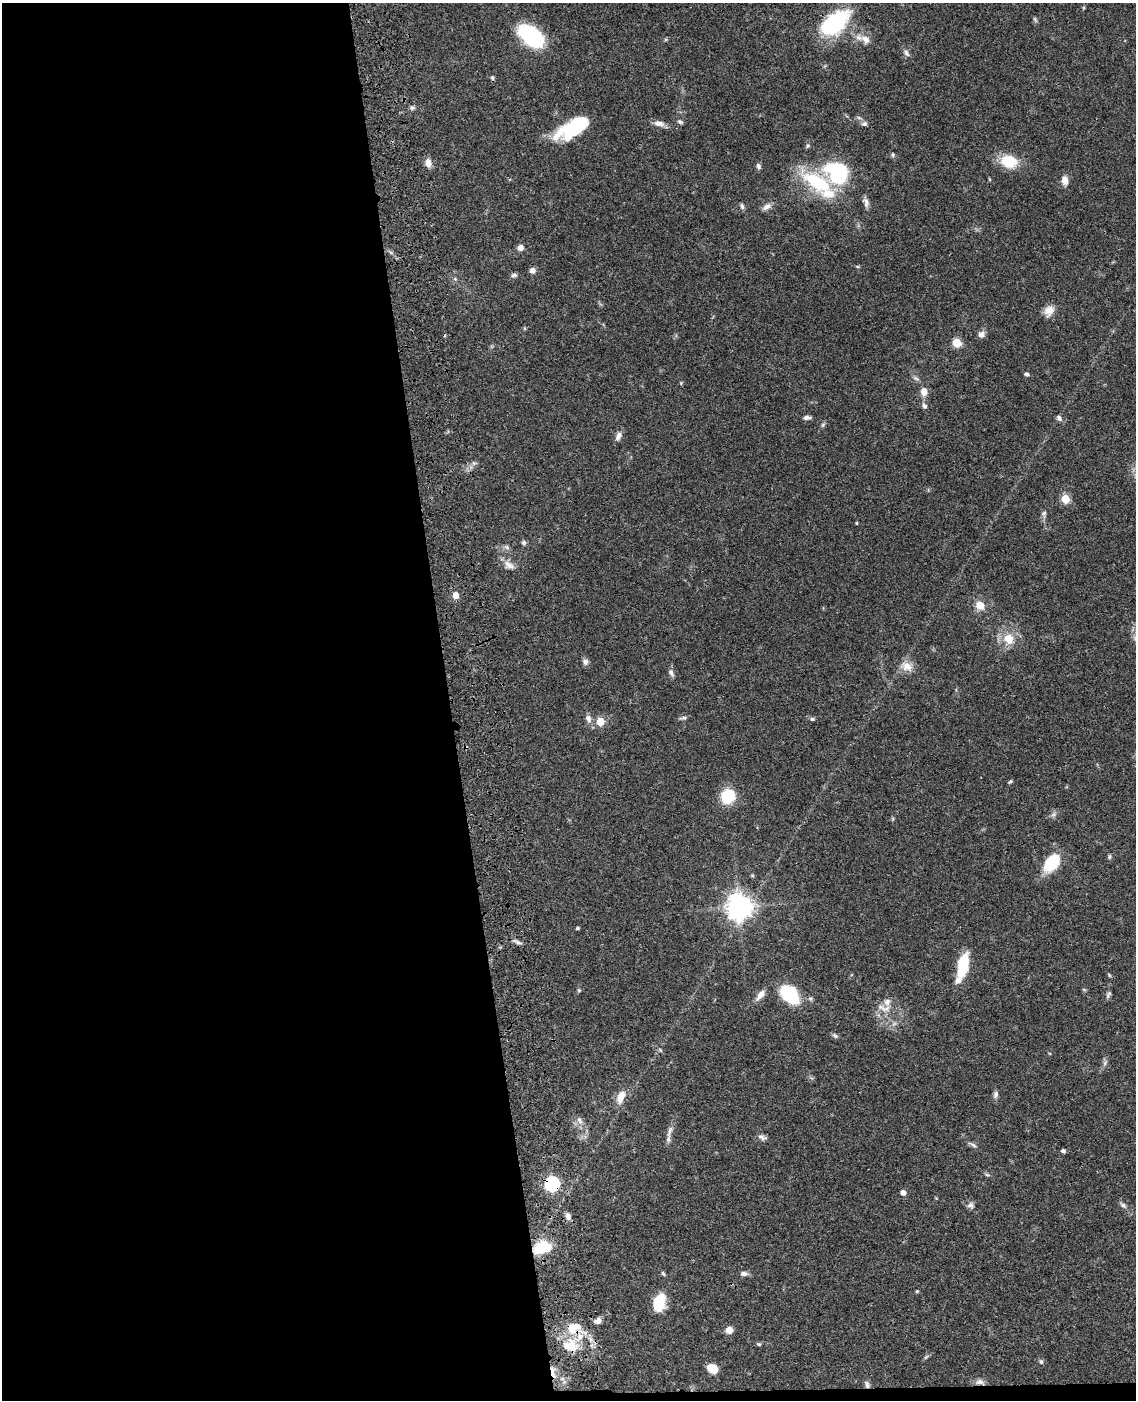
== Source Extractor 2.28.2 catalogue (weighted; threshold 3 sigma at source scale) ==
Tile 9 of 4 x 3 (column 1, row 3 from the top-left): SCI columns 119-1252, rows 256-1653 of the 4769 x 4604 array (HDU 1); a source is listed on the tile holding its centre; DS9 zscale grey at full resolution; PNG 1138 x 1402 px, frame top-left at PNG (2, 3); no overlay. Shown black and unused: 40% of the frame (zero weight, under 3 of 4 exposures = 6% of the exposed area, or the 3 px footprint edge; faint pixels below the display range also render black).
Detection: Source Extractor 2.28.2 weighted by HDU 2 'WHT'; one run over the whole footprint, this tile lists its part. Background 0.0444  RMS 0.0028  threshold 0.0126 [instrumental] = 3 sigma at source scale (4.5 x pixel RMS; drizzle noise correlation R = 1.50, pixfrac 1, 0.05/0.05 arcsec/px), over >= 5 px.
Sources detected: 114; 1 too faint to see at this stretch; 1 inside a brighter object's white glare — not listed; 5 inside a brighter listed object's ellipse — not listed separately; the other 107 listed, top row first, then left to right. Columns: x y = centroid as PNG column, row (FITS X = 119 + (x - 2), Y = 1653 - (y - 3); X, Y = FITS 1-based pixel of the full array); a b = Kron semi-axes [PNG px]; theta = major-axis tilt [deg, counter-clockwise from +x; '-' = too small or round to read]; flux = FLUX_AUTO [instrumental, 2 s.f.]
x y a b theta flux
1083 8 5 3 - 0.3
1035 19 8 4 -55 0.42
835 23 29 17 39 28
531 36 27 16 -39 24
866 39 14 10 -46 2.4
906 53 11 6 -60 1
492 78 6 5 - 0.48
412 108 7 6 - 0.7
680 122 8 5 -31 0.64
659 123 15 7 -11 1.8
864 124 8 6 10 0.78
572 127 41 14 21 12
807 146 6 6 - 0.49
893 155 6 5 - 0.45
1009 161 14 11 -12 10
428 163 10 7 -84 2.1
758 166 8 6 -69 0.72
837 172 24 18 -47 28
989 179 5 3 - 0.25
1065 180 11 7 -83 2.1
819 184 48 17 -38 20
866 202 14 6 -74 1.2
742 206 8 5 -74 0.66
767 207 13 7 27 1.4
520 247 6 6 - 1.6
391 253 6 4 -21 0.5
532 270 6 6 - 1.3
514 275 8 6 10 0.7
455 279 6 4 -44 0.45
1049 311 15 11 58 2.6
981 334 8 7 - 1.6
957 343 5 5 - 11
1027 374 6 5 - 0.59
916 378 10 5 -30 0.79
681 383 5 4 - 0.3
924 392 10 7 86 2.4
924 406 9 6 -65 0.88
807 417 9 5 0 0.88
1059 418 7 6 - 0.9
823 425 7 5 68 0.52
619 436 11 7 57 1.4
474 463 7 5 -43 0.63
1065 499 5 5 - 11
1044 514 10 7 88 0.88
856 523 4 3 - 0.29
524 543 7 6 - 0.6
507 547 9 6 -28 0.73
509 565 16 10 -26 2.2
456 595 7 6 - 2
980 605 9 8 - 4
1008 639 14 12 -43 5
585 662 9 7 -65 0.94
907 666 18 12 -15 3.2
671 673 12 6 -63 0.95
683 718 11 5 11 0.69
588 719 11 7 -70 1.4
812 719 6 5 - 0.5
600 721 5 5 - 8.1
1010 781 6 4 38 0.43
728 796 13 12 - 10
1053 814 9 6 54 0.83
1109 857 6 6 - 0.47
1051 863 22 13 48 11
752 875 5 4 - 0.32
739 907 9 9 - 260
577 928 3 3 - 0.48
517 942 15 4 -22 0.98
963 966 22 9 78 15
1109 975 6 4 -46 0.35
579 990 5 4 - 0.36
1084 990 6 4 -2 0.3
790 994 24 16 -51 14
1108 994 11 5 63 0.7
760 995 15 7 52 2.2
885 1008 18 8 1 2.7
835 1036 8 5 -36 0.6
660 1050 7 4 -46 0.4
1105 1063 9 6 63 0.82
995 1095 10 6 82 0.91
621 1097 18 10 67 3.4
579 1120 11 7 -58 1.4
670 1131 20 6 73 1.6
762 1137 12 7 -21 1
973 1145 14 5 -35 0.89
1063 1151 4 4 - 0.71
987 1175 6 4 -19 0.42
552 1184 7 6 - 57
903 1193 5 5 - 1.6
970 1205 9 7 11 1
1123 1205 11 5 -38 0.88
568 1216 9 6 -80 1.3
542 1247 16 10 15 12
663 1273 7 4 -61 0.41
744 1274 9 5 3 1.1
917 1291 5 4 - 0.3
659 1302 19 12 75 7.5
598 1321 9 7 13 1.4
574 1328 25 16 -11 8
729 1330 8 7 - 1.8
759 1344 6 5 - 0.4
570 1346 23 16 -7 7.1
926 1357 8 4 45 0.49
1041 1362 7 5 -73 0.55
713 1369 9 7 -27 5.6
553 1371 20 6 -77 2.5
980 1382 13 7 -7 1.5
867 1384 11 6 -65 0.91
Overlapping masked pixels (flux is a lower limit): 7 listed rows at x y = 835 23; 552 1184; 542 1247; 574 1328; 553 1371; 980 1382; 867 1384